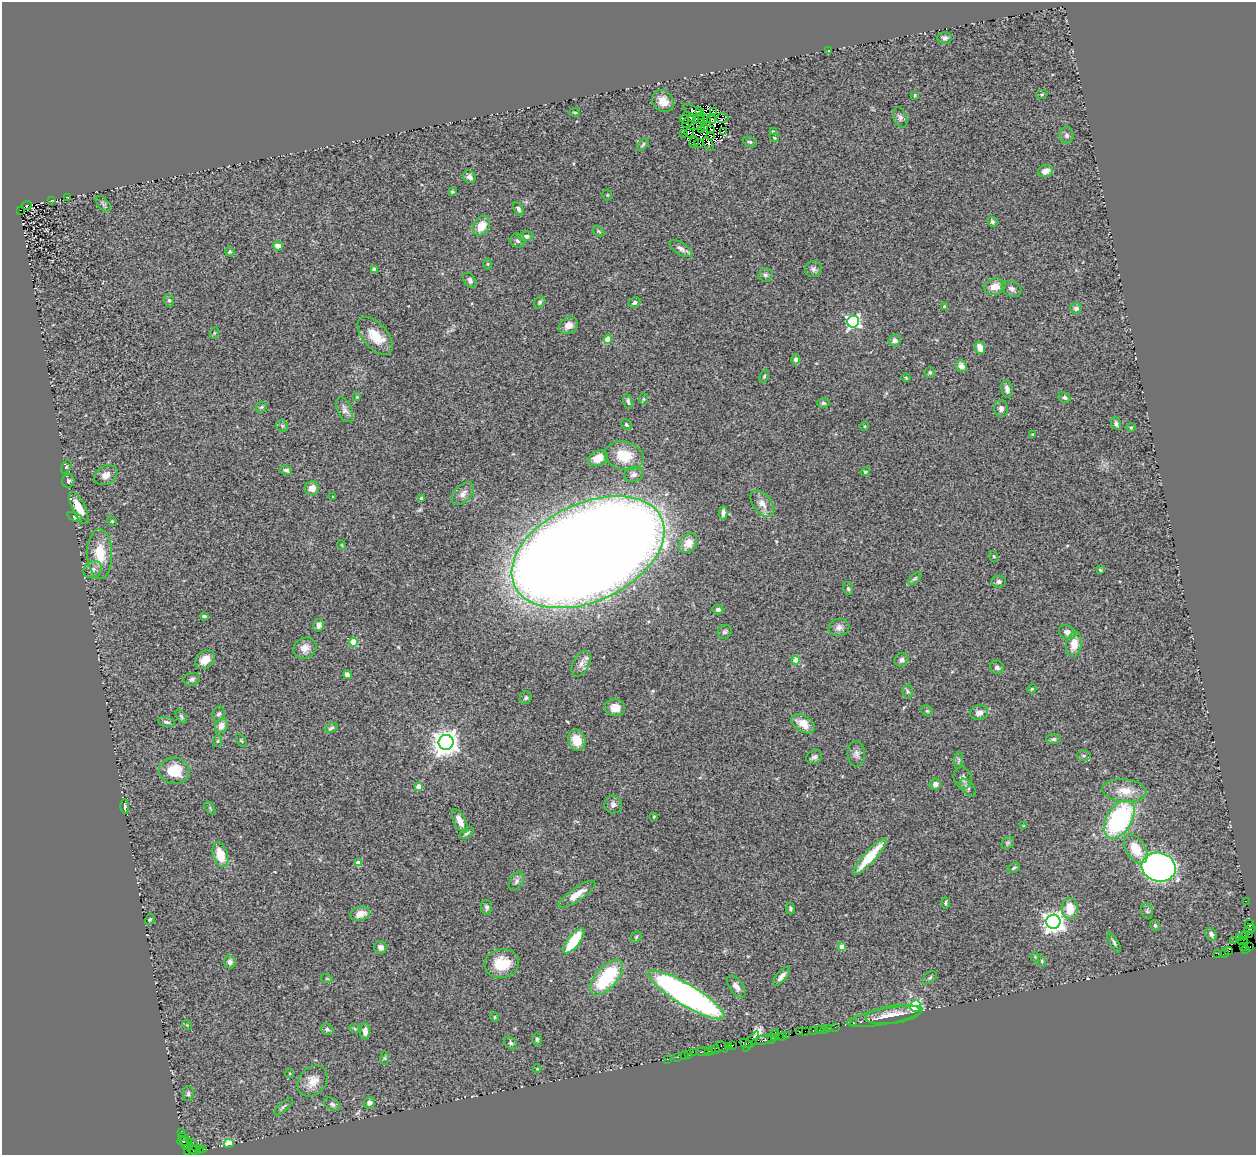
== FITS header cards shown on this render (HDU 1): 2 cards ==
NAXIS1  =                 1254
NAXIS2  =                 1153

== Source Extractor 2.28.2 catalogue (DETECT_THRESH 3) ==
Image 1254 x 1153 px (HDU 1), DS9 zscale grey, 1 PNG px = 1 image px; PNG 1258 x 1157 px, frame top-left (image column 1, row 1153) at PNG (2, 2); each listed source drawn as its Kron ellipse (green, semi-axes under 4 px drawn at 4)
Background 1.63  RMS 0.11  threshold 0.342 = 3 sigma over >= 5 px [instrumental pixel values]
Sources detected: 284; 11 with non-positive FLUX_AUTO (blend fragments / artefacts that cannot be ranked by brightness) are neither listed nor drawn; the other 273 listed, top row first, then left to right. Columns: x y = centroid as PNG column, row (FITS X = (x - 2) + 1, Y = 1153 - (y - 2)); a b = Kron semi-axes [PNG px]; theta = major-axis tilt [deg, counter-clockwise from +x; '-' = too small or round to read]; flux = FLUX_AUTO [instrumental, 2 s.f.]
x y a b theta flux
945 38 7 6 - 24
828 50 2 2 - 5.6
1042 94 6 4 11 9.8
915 95 3 2 - 7.4
663 101 12 10 -49 80
693 110 11 2 -25 7
699 111 3 3 - 5.7
713 111 3 2 - 16
575 112 5 3 - 8.7
702 117 2 2 - 3.1
900 117 10 6 -71 27
691 118 4 2 - 4.8
706 118 3 2 - 13
722 118 6 5 - 3.4
684 119 5 2 - 3.6
701 120 3 3 - 8.8
712 120 4 2 - 9.2
688 122 7 2 48 0.29
697 125 4 2 - 13
705 127 3 2 - 11
702 129 3 2 - 4.9
711 129 2 2 - 7.7
723 131 3 2 - 12
773 132 3 3 - 11
683 133 2 2 - 0.17
689 133 5 3 - 0.47
711 135 2 2 - 11
1067 135 8 7 - 27
774 138 4 3 - 7
694 142 5 3 - 20
750 142 7 5 -19 14
699 144 5 2 - 18
709 144 7 4 -57 39
643 145 7 4 52 13
1046 171 8 6 20 52
469 177 7 6 - 26
452 192 4 4 - 12
607 195 5 5 - 9
68 197 3 2 - 4.8
51 201 3 2 - 5
103 204 10 5 -45 20
27 205 5 3 - 500
518 209 7 4 -58 16
20 210 3 3 - 220
992 222 5 4 - 17
481 226 10 8 56 120
598 231 6 4 -32 9.9
526 236 7 5 6 21
518 241 7 7 - 28
278 246 5 4 - 44
681 248 13 6 -33 30
230 252 5 4 - 13
487 264 6 4 -90 8
374 269 4 3 - 40
813 269 8 8 - 25
765 275 7 7 - 19
470 280 8 5 -57 24
995 287 10 8 11 88
1012 289 10 7 -27 29
169 300 6 5 - 13
540 302 6 5 - 15
634 303 6 5 - 21
944 307 4 3 - 12
1076 308 6 5 - 25
853 322 6 6 - 1600
569 325 10 7 38 62
214 333 6 3 72 7.6
375 336 23 12 -49 150
608 339 4 4 - 200
894 341 6 6 - 36
980 348 6 5 - 98
796 359 5 4 - 23
961 366 6 5 - 43
930 372 5 5 - 13
764 376 6 4 64 11
906 378 4 4 - 7.4
1007 389 9 5 -80 30
357 397 4 4 - 5.8
1064 397 6 5 - 17
643 399 6 4 90 8.9
628 401 7 4 -77 18
823 403 6 4 -3 16
261 407 6 4 44 9.9
1001 408 8 6 -86 32
345 410 13 7 -66 35
1116 423 6 5 - 21
626 425 6 4 -50 12
282 426 6 5 - 13
864 426 5 3 - 7.6
1131 427 4 4 - 8.1
1033 434 3 3 - 6.8
624 456 19 14 -13 190
598 458 10 7 23 73
66 467 7 4 59 11
286 470 6 4 -13 20
865 472 5 3 - 9.2
633 474 9 7 17 33
106 475 12 9 31 53
68 481 7 6 - 23
312 488 7 6 - 73
463 494 13 8 45 50
333 497 3 2 - 5.7
421 498 3 3 - 16
762 504 15 9 -53 69
79 508 17 6 -64 130
723 513 7 3 87 24
75 517 7 4 -24 15
112 521 5 4 - 8.2
688 543 11 8 58 100
342 545 5 3 - 5.3
588 552 81 49 25 36000
100 554 25 12 -89 230
994 556 6 4 -70 8.3
93 570 10 8 31 36
1100 570 4 3 - 9.4
915 579 8 4 41 13
999 582 7 6 - 25
848 588 7 5 -74 14
718 609 5 5 - 21
204 616 4 3 - 15
318 625 6 5 - 37
839 627 10 8 14 42
725 632 7 6 - 18
1067 632 9 6 -25 45
353 642 4 4 - 290
1074 644 12 7 81 110
305 648 12 10 28 65
205 660 11 8 41 83
796 660 4 4 - 150
901 660 7 6 - 26
581 664 14 8 61 52
997 667 7 6 - 20
347 675 4 4 - 39
192 679 8 6 12 21
1032 689 5 4 - 8
908 691 7 5 -87 15
526 698 6 6 - 15
615 708 10 8 -7 82
927 711 6 5 - 11
979 713 9 7 11 40
219 714 7 6 - 20
181 717 8 4 -55 12
167 722 8 5 -13 20
803 724 13 8 -33 97
221 726 7 6 - 62
331 728 7 4 28 16
1053 739 7 5 0 16
577 740 11 8 -69 110
218 741 6 4 87 10
241 741 7 3 -59 8.8
446 742 7 7 - 8700
856 754 13 9 -87 36
1084 756 7 5 0 16
814 757 8 6 37 24
958 760 8 4 81 14
174 771 15 13 -4 200
963 778 11 9 -78 29
935 784 6 5 - 35
419 787 4 4 - 97
968 788 10 6 -51 23
1124 791 22 11 -5 130
613 804 9 8 - 30
125 806 7 3 -89 15
210 808 7 4 -54 12
654 817 3 2 - 9.8
1119 819 21 12 59 1100
460 821 13 6 -63 65
1024 826 4 3 - 6.4
467 833 8 4 34 16
1008 843 7 5 44 15
1136 849 16 9 -58 160
220 855 12 7 -72 150
870 857 24 5 48 260
358 863 4 4 - 120
1159 867 17 14 -13 3300
1014 868 7 4 26 13
516 881 10 6 61 25
577 894 22 6 34 83
1246 901 2 2 - 24
945 903 6 3 90 12
487 907 7 5 -85 20
1070 908 10 8 -87 140
790 909 6 4 -89 14
1147 911 8 5 -76 18
360 914 10 7 18 81
150 919 5 4 - 11
1053 922 7 7 - 5000
1250 924 4 3 - 69
1155 925 6 4 -59 14
1250 929 5 3 - 240
1211 934 7 5 -64 27
1249 934 3 2 - 45
1244 935 3 2 - 68
636 937 6 5 - 12
1240 937 3 2 - 62
574 941 15 6 53 340
1234 941 2 2 - 32
1242 941 5 3 - 63
1114 943 11 4 -61 18
1244 946 4 3 - 49
381 947 6 6 - 34
842 947 4 4 - 95
1250 947 2 2 - 15
1246 949 3 2 - 29
1229 951 2 2 - 87
1224 953 4 2 - 120
1218 954 2 2 - 27
1035 957 4 4 - 7.3
1042 961 6 3 -89 7.3
230 962 6 5 - 26
502 964 17 14 10 190
782 976 12 5 50 40
607 978 22 10 48 570
930 978 8 5 40 14
327 979 6 3 -19 7.4
736 987 13 6 -53 36
687 995 44 11 -31 3000
916 1006 6 5 - 820
893 1015 28 9 8 100
885 1016 38 8 11 100
495 1017 5 3 - 7.4
853 1023 2 2 - 41
187 1025 5 4 - 8.9
835 1027 2 2 - 35
829 1028 3 2 - 170
327 1029 6 5 - 18
355 1029 5 3 - 9.5
824 1029 2 2 - 24
819 1030 4 3 - 92
365 1031 8 5 86 40
799 1031 4 2 - 36
805 1031 2 2 - 6.8
813 1031 3 3 - 94
775 1032 2 2 - 48
786 1035 4 4 - 230
782 1036 3 2 - 120
775 1037 4 3 - 130
537 1039 6 4 89 15
771 1039 3 2 - 100
764 1040 13 4 14 1100
751 1042 12 3 55 380
511 1043 7 5 -46 15
746 1043 6 3 -19 250
732 1045 3 3 - 190
722 1047 7 3 -46 200
729 1047 3 3 - 96
715 1049 4 2 - 220
712 1050 4 3 - 99
703 1051 6 3 11 310
708 1051 2 2 - 130
693 1052 4 2 - 79
689 1054 3 3 - 300
684 1055 2 2 - 11
678 1057 2 2 - 55
385 1058 6 4 -89 10
668 1059 3 2 - 33
537 1069 4 4 - 6.9
290 1073 4 3 - 7.1
313 1081 17 13 48 98
188 1094 7 5 89 17
369 1103 6 5 - 31
332 1104 9 5 -31 19
283 1107 12 3 42 16
181 1132 3 2 - 36
182 1136 4 2 - 43
184 1141 7 3 3 500
229 1143 5 4 - 250
186 1145 7 3 -34 250
193 1145 8 2 -45 150
204 1149 3 2 - 590
193 1150 6 3 -33 24
200 1150 4 3 - 57
188 1151 4 2 - 130
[11 non-positive-flux detections neither listed nor drawn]